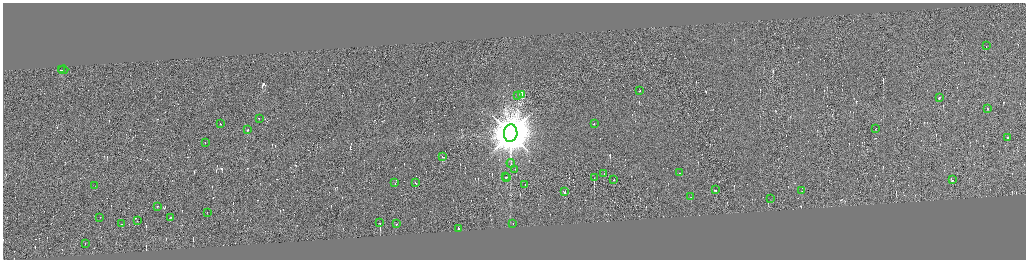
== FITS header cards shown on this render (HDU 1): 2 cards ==
NAXIS1  =                 4093
NAXIS2  =                 1030

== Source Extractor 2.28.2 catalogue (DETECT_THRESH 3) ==
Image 4093 x 1030 px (HDU 1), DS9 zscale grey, zoomed out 1/4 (1 PNG px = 4 x 4 image px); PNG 1028 x 262 px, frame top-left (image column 3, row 1030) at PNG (3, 3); each listed source drawn as its Kron ellipse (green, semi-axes under 4 px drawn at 4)
Background 0.0334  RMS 4.3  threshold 12.8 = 3 sigma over >= 5 px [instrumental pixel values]
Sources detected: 676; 630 cannot appear on this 1/4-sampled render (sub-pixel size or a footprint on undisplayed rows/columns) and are neither listed nor drawn; the other 46 listed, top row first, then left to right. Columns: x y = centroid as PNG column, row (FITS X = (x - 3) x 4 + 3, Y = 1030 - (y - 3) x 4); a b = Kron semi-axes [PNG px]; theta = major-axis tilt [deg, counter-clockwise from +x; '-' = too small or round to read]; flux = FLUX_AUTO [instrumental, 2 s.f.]
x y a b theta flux
986 46 2 1 - 7.9e+03
62 70 2 1 - 3.4e+04
63 70 5 1 - 3.7e+04
640 91 2 1 - 1.8e+04
522 95 2 2 - 1.4e+05
518 96 3 2 - 2.0e+03
939 98 2 1 - 9.8e+03
987 109 2 1 - 2.9e+04
259 119 2 1 - 5.7e+04
221 124 2 1 - 2.3e+05
594 124 3 1 - 2.4e+04
876 129 3 1 - 2.1e+04
248 130 2 1 - 2.4e+05
511 134 9 6 85 1.5e+07
1007 138 2 1 - 1.3e+04
205 143 2 1 - 1.5e+04
443 157 2 1 - 1.3e+04
511 164 4 2 - 2.4e+03
515 170 2 1 - 5.2e+03
680 173 2 1 - 8.0e+04
604 174 2 1 - 6.6e+03
506 177 2 1 - 1.6e+04
507 178 2 1 - 1.5e+04
594 178 2 1 - 3.7e+04
614 180 2 1 - 4.1e+04
952 180 2 1 - 2.5e+04
395 183 2 1 - 1.4e+04
415 183 2 1 - 2.2e+04
525 185 2 1 - 9.5e+03
95 186 2 1 - 1.1e+03
715 190 3 2 - 1.9e+04
802 191 2 1 - 7.4e+03
565 192 2 1 - 2.5e+04
691 197 2 1 - 1.7e+04
771 199 2 1 - 8.7e+02
158 207 2 1 - 1.1e+04
207 213 2 1 - 9.4e+03
100 218 2 1 - 1.3e+04
170 218 2 1 - 1.6e+04
137 221 2 1 - 1.3e+04
380 223 2 1 - 1.8e+05
122 224 2 1 - 2.0e+04
396 224 2 1 - 2.0e+04
513 224 2 1 - 4.1e+04
459 229 2 1 - 3.6e+04
85 244 2 1 - 4.1e+02
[630 sub-pixel or undisplayed-footprint detections neither listed nor drawn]